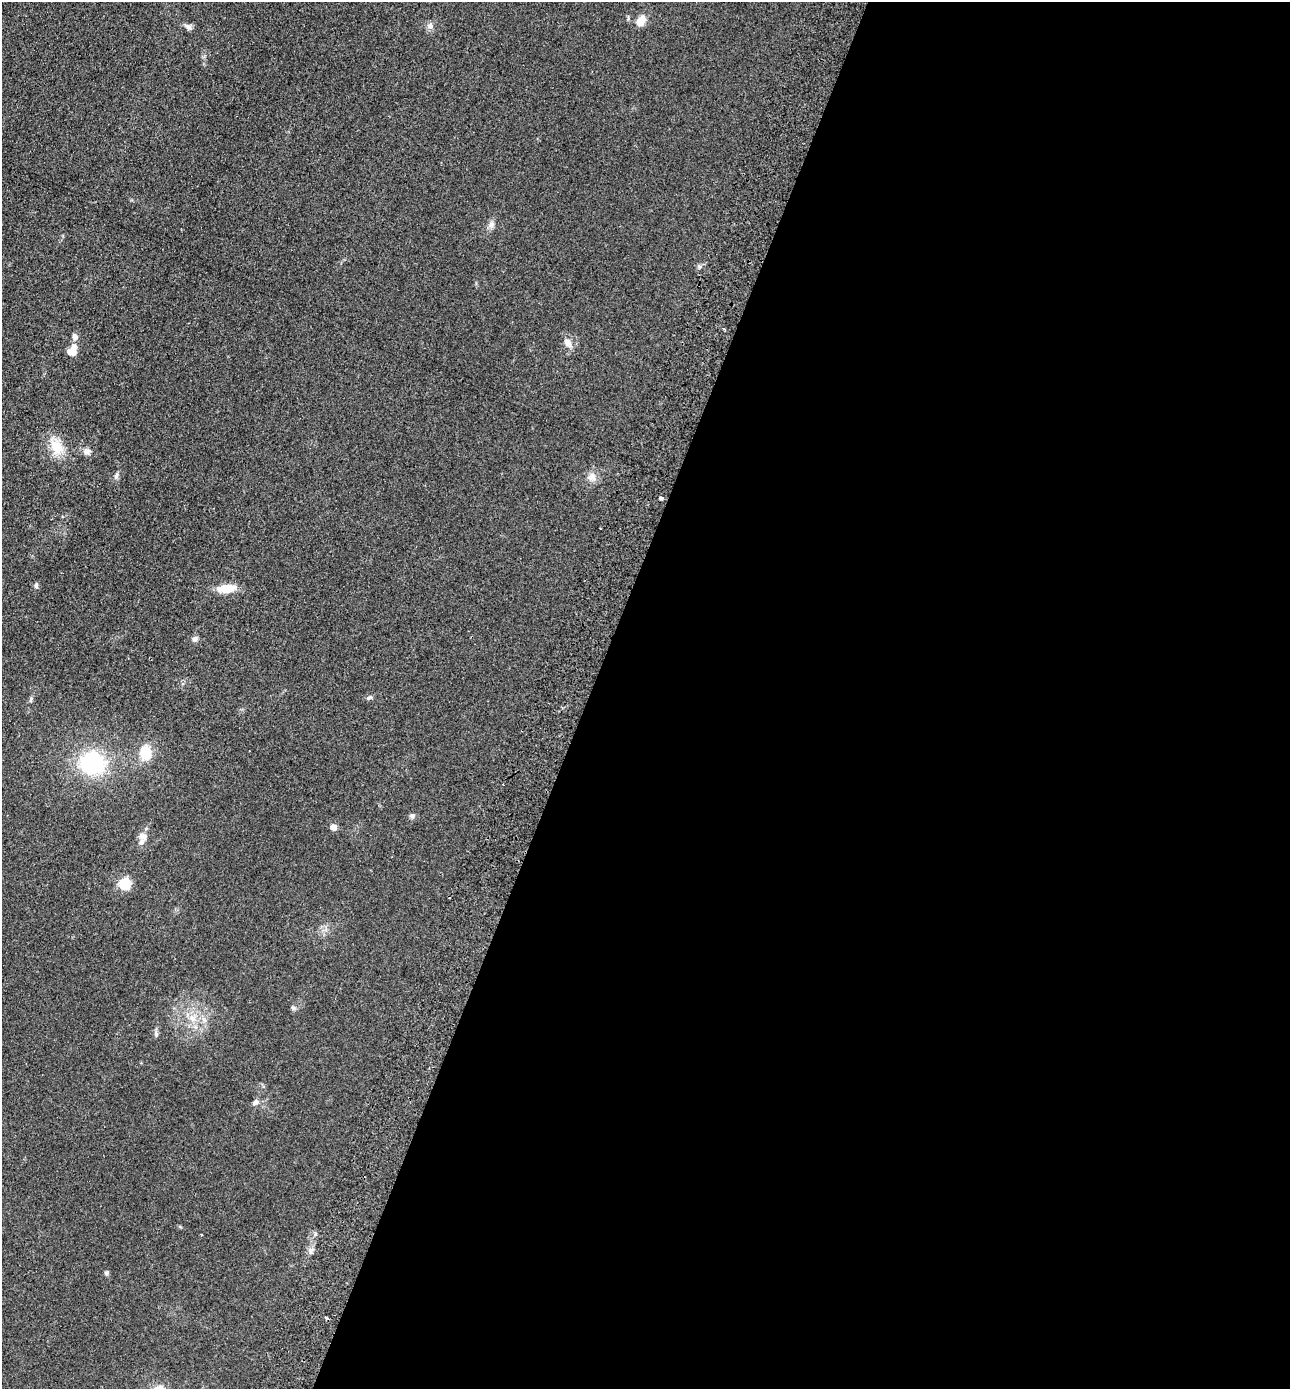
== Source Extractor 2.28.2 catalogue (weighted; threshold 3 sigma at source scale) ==
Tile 12 of 4 x 4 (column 4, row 3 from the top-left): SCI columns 4189-5476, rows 1414-2800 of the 5671 x 5601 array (HDU 1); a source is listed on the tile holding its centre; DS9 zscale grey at full resolution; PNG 1292 x 1391 px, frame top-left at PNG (2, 2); no overlay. Shown black and unused: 54% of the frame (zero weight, under 2 of 3 exposures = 3% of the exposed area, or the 3 px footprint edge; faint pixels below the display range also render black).
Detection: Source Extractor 2.28.2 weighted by HDU 2 'WHT'; one run over the whole footprint, this tile lists its part. Background 0.12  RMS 0.011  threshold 0.0478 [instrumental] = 3 sigma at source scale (4.5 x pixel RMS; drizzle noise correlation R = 1.50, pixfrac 1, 0.05/0.05 arcsec/px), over >= 5 px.
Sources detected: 33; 3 cosmic-ray / hot-pixel residue — not listed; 1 inside a brighter listed object's ellipse — not listed separately; the other 29 listed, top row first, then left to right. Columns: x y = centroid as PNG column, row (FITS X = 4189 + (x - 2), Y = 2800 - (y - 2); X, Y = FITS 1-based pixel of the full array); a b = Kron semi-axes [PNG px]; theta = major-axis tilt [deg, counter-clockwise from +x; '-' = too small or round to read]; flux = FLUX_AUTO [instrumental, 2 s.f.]
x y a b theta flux
641 21 12 9 55 10
430 26 9 7 -17 4.1
189 27 11 6 -40 3.6
491 225 10 8 54 4.4
724 329 3 3 - 1.2
75 337 7 7 - 4.1
568 342 11 8 -55 7.4
72 351 11 8 64 13
57 448 19 14 -57 21
87 451 9 9 - 4.4
116 476 9 5 72 2.6
592 477 13 11 16 7.8
661 498 4 4 - 1.6
36 585 7 5 -76 2.1
226 589 17 8 5 22
195 639 8 7 - 3.3
369 698 8 5 30 2.2
31 700 7 3 81 1.6
146 753 16 12 -83 23
92 763 23 21 -7 92
412 816 6 6 - 2.2
333 827 5 4 - 14
143 836 10 8 -38 5.5
124 883 5 5 - 110
293 1008 7 4 -55 1.7
193 1018 9 8 - 7.1
156 1034 6 5 - 2
256 1102 8 6 56 3.1
106 1273 6 5 - 2.1